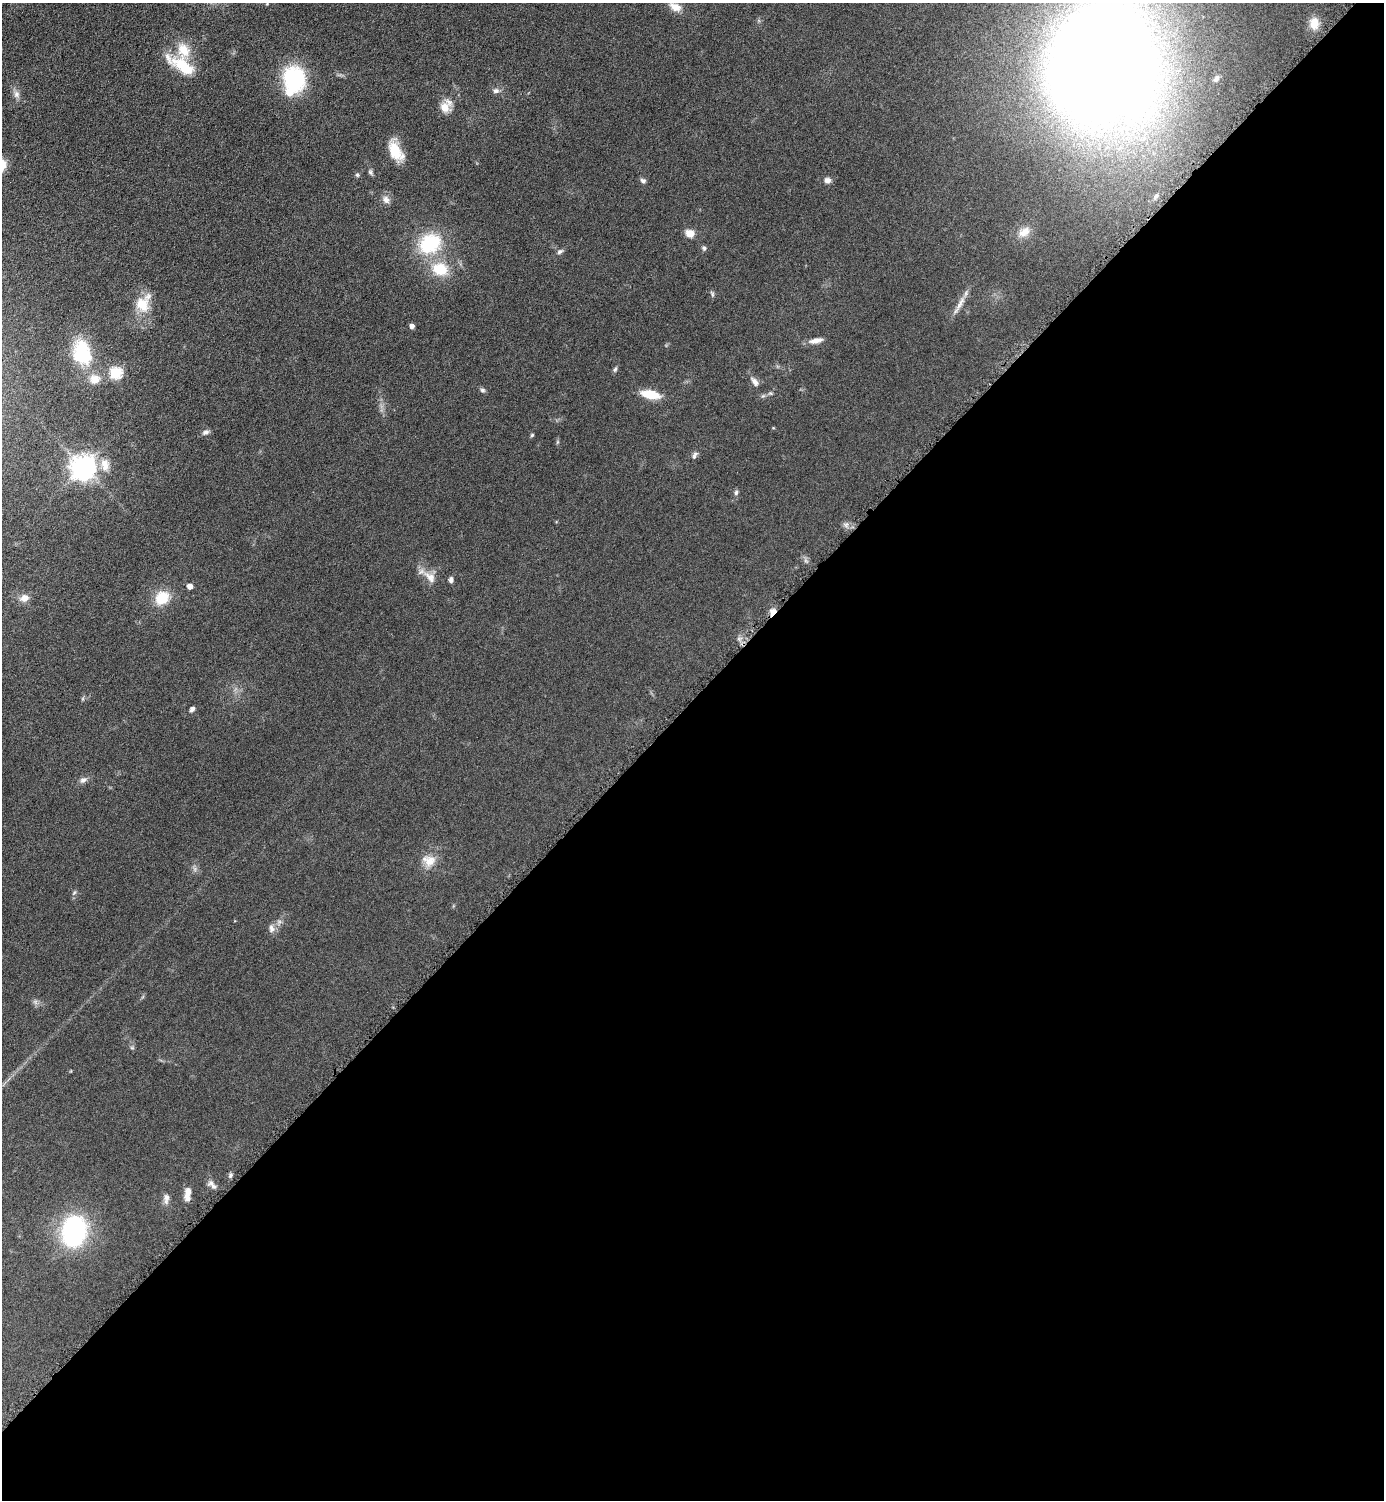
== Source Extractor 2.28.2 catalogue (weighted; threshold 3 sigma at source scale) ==
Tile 15 of 4 x 4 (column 3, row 4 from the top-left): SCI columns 3081-4462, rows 15-1512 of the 6018 x 6018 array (HDU 1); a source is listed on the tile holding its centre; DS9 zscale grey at full resolution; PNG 1386 x 1502 px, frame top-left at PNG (2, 3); no overlay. Shown black and unused: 53% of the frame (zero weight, under 4 of 8 exposures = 1% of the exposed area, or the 3 px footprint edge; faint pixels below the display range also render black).
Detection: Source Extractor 2.28.2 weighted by HDU 2 'WHT'; one run over the whole footprint, this tile lists its part. Background 0.0766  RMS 0.0057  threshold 0.0234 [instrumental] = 3 sigma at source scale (4.09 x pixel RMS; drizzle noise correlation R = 1.36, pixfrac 0.8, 0.05/0.05 arcsec/px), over >= 5 px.
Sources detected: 65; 1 inside a brighter object's white glare — not listed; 3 inside a brighter listed object's ellipse — not listed separately; the other 61 listed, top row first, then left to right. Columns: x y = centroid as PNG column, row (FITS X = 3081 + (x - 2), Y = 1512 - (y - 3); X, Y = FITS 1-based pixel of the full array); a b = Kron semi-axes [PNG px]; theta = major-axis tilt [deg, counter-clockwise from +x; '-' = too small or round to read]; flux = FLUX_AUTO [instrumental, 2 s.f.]
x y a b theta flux
675 7 16 10 -27 4.8
1314 23 14 10 -83 6.6
183 50 21 16 -70 11
1101 64 73 61 82 1500
182 65 40 14 -31 17
294 79 22 19 -74 49
1216 79 8 6 40 1.3
496 91 7 6 - 1.7
16 94 10 8 90 2.3
445 107 15 13 -80 6.1
395 151 26 13 -63 12
370 172 8 6 -58 1.2
357 175 6 5 - 0.85
827 180 7 7 - 2.3
643 181 7 6 - 1.5
1156 196 7 4 45 0.86
386 200 12 9 -57 2.9
1024 232 18 11 37 6.2
690 233 10 9 - 4.5
430 243 31 25 31 31
704 248 6 5 - 1.1
560 251 8 5 33 1.4
440 269 22 18 -14 16
712 294 6 4 -89 0.9
960 303 27 6 61 4.4
143 304 22 19 -77 12
412 326 4 4 - 2.4
816 341 17 6 11 3.6
82 352 32 22 -74 25
615 369 7 5 62 1
116 373 6 6 - 46
755 382 13 7 -53 2.6
482 390 7 5 -17 1.1
770 393 6 5 - 0.8
650 394 19 8 -11 13
773 428 4 3 - 0.4
206 432 9 6 25 1.7
532 435 4 4 - 0.67
557 442 6 4 71 0.64
694 455 11 5 70 1.4
105 465 17 12 -81 6.2
83 468 8 8 - 490
736 492 7 5 85 1.1
430 577 21 11 -46 6.1
451 580 7 5 -86 1.6
190 586 5 4 - 4
24 598 11 9 17 4.1
162 598 13 11 43 15
772 612 8 6 59 5.1
192 709 6 4 44 1.8
83 780 11 7 34 2.1
429 861 18 15 -16 7.2
74 893 7 4 45 0.84
271 928 12 7 -78 2.4
36 1002 7 4 -71 1.2
132 1048 6 4 -19 0.68
230 1175 6 5 - 1.1
211 1183 11 8 15 2.1
188 1192 16 7 -85 3.5
166 1198 13 7 89 2.7
74 1231 28 20 80 74
Overlapping masked pixels (flux is a lower limit): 1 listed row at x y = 772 612
Isophote crosses this tile's border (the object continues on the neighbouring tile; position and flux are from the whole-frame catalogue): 1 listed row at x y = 1101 64